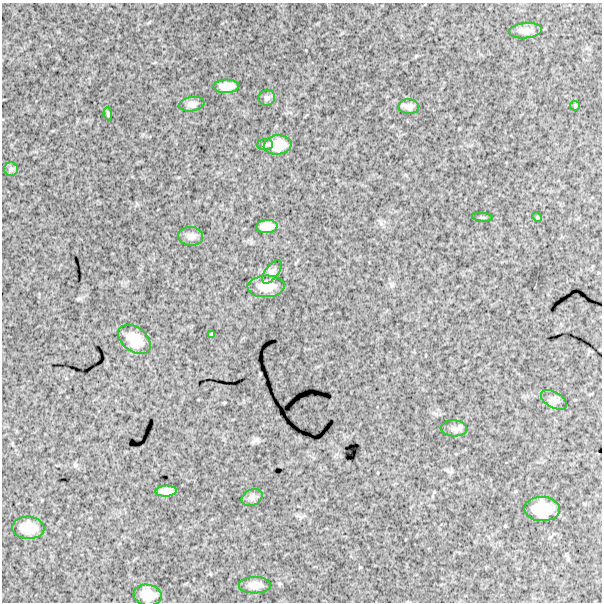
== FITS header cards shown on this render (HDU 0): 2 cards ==
NAXIS1  =                  600
NAXIS2  =                  600

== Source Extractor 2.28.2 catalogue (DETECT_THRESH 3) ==
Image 600 x 600 px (HDU 0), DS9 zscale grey, 1 PNG px = 1 image px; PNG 604 x 604 px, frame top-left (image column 1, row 600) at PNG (2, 3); each listed source drawn as its Kron ellipse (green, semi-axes under 4 px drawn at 4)
Background 1770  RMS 240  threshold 706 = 3 sigma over >= 5 px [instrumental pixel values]
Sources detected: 26; all 26 listed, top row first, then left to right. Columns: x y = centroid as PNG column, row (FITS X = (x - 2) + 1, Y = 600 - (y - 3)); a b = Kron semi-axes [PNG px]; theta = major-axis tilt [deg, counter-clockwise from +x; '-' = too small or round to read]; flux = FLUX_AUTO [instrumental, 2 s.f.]
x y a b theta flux
525 31 16 7 5 100000
226 86 13 6 2 140000
267 98 8 8 - 49000
192 104 12 7 9 75000
575 106 5 5 - 19000
409 107 10 7 1 79000
108 114 6 4 -81 26000
265 145 8 5 5 31000
278 145 14 9 5 250000
11 169 7 7 - 45000
482 217 10 2 -7 18000
537 217 5 4 - 15000
267 226 11 6 4 130000
191 236 12 9 -4 84000
272 272 14 6 54 59000
266 286 19 11 3 240000
212 334 3 3 - 17000
134 339 18 12 -36 250000
554 400 14 8 -30 73000
454 428 13 8 -3 70000
166 491 10 5 3 94000
252 497 11 8 28 63000
542 509 18 12 -3 410000
28 528 16 11 -4 300000
255 585 16 8 2 130000
148 595 14 10 -7 210000